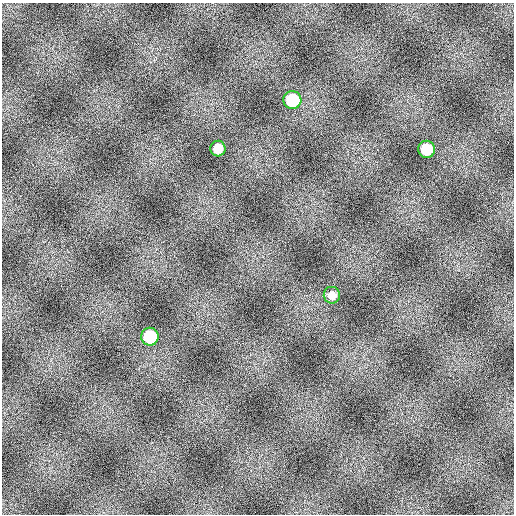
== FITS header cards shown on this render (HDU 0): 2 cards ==
NAXIS1  =                  512
NAXIS2  =                  512

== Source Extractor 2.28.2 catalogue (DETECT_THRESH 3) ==
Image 512 x 512 px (HDU 0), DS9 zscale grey, 1 PNG px = 1 image px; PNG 516 x 516 px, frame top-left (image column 1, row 512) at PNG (2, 3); each listed source drawn as its Kron ellipse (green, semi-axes under 4 px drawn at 4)
Background 2.64e+07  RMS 800000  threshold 2.40e+06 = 3 sigma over >= 5 px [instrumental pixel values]
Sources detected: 5; all 5 listed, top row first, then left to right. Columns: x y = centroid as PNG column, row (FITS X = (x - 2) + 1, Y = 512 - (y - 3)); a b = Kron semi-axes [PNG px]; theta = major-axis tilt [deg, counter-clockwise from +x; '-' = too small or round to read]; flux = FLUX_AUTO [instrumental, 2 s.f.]
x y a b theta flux
292 100 9 9 - 2.7e+09
218 149 8 7 - 7.0e+08
426 149 8 8 - 1.6e+09
332 295 8 8 - 3.5e+08
150 337 9 8 - 2.5e+09